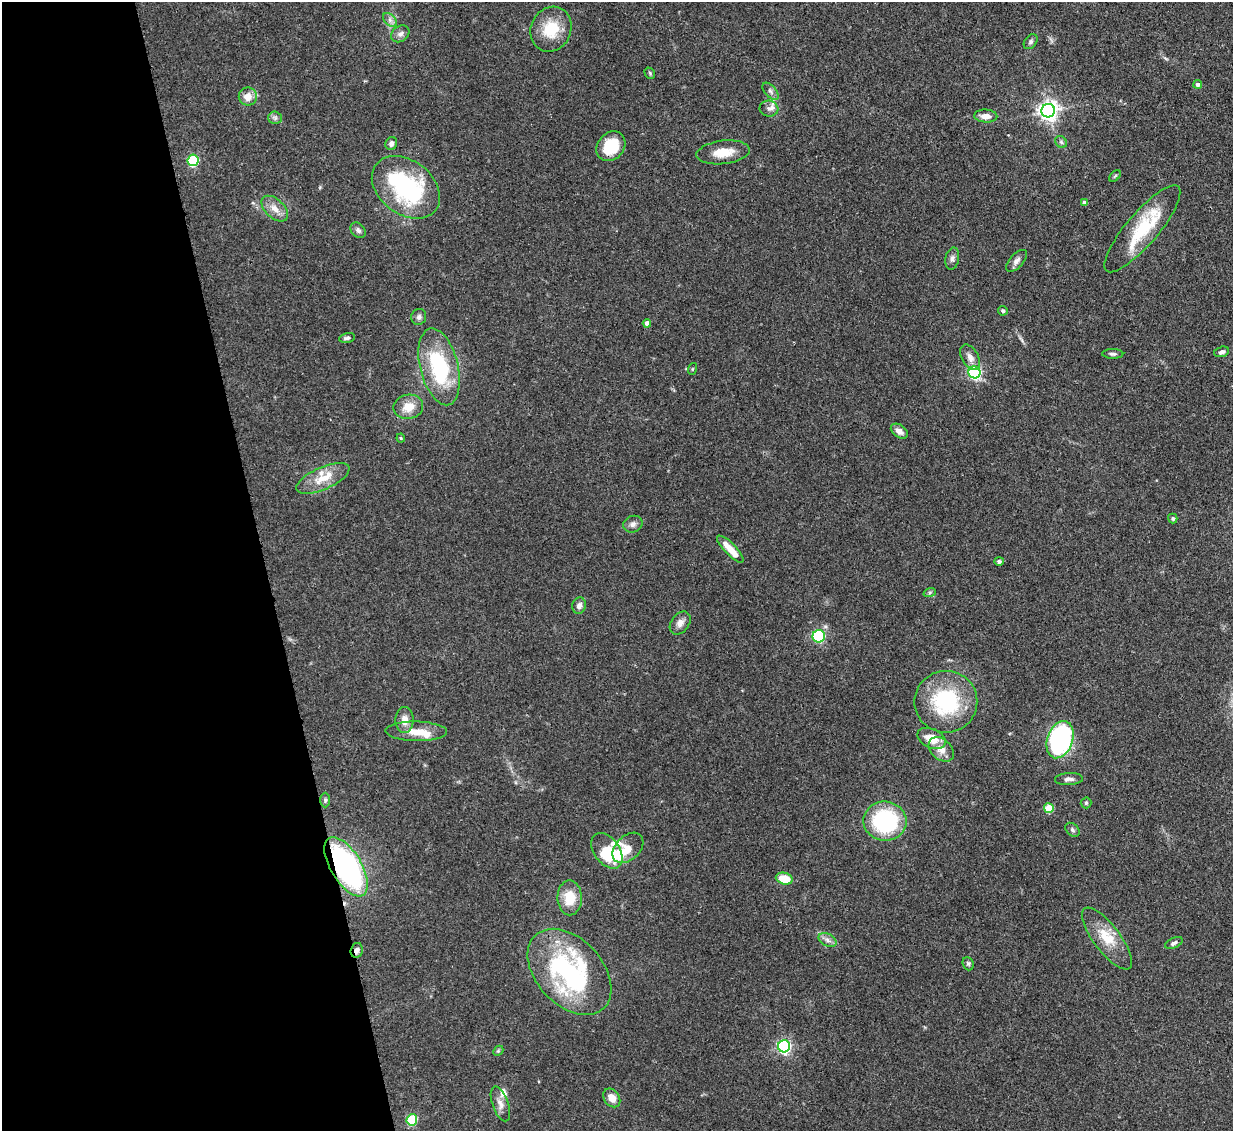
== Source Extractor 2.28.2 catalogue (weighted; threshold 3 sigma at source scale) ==
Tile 5 of 4 x 4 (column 1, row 2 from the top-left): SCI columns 78-1308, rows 2476-3604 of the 5079 x 5065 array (HDU 1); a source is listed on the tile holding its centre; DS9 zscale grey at full resolution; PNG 1235 x 1133 px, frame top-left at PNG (2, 2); each listed source drawn as its Kron ellipse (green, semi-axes under 4 px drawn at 4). Shown black and unused: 21% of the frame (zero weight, under 3 of 4 exposures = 9% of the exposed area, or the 3 px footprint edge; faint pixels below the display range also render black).
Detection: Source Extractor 2.28.2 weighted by HDU 2 'WHT'; one run over the whole footprint, this tile lists its part. Background 0.125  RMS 0.0049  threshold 0.0222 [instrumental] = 3 sigma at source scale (4.5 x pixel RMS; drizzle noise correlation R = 1.50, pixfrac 1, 0.05/0.05 arcsec/px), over >= 5 px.
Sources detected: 85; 1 inside a brighter object's white glare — neither listed nor drawn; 9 inside a brighter listed object's ellipse — not listed separately; the other 75 listed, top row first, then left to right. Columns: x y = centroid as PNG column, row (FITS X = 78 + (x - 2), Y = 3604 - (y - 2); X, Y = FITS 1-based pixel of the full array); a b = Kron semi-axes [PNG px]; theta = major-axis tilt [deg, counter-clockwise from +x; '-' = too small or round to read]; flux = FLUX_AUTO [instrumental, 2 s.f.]
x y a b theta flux
390 20 8 5 -46 1.6
551 29 23 20 64 15
400 34 10 7 36 2.1
1031 42 8 6 51 1.3
650 73 6 5 - 0.67
1198 84 4 4 - 1.6
771 91 10 5 -49 1.8
248 96 9 9 - 5
769 108 9 8 - 2.4
1048 111 7 6 - 260
986 116 11 6 -4 3.6
275 118 6 6 - 1.2
1061 142 6 5 - 0.89
391 144 6 5 - 1.6
611 146 16 13 49 16
723 152 27 11 6 8.9
193 160 6 5 - 45
1115 176 7 4 45 0.68
406 187 38 27 -38 58
1085 203 4 4 - 2.7
275 209 16 9 -44 4.8
1142 229 55 16 50 27
358 230 9 6 -48 1.5
952 259 11 6 78 1.8
1016 261 13 6 48 2.1
1003 311 5 4 - 1
419 317 8 7 - 1.7
647 323 4 4 - 2.7
347 338 8 5 12 1.2
1222 352 7 5 18 1.6
1113 354 10 5 -1 1.3
970 357 14 8 -60 3.3
439 367 39 19 -76 43
692 369 6 3 71 0.53
975 372 6 6 - 80
408 407 15 12 10 6.7
899 431 9 6 -36 2.8
401 438 4 4 - 0.51
323 478 28 11 24 9.4
1173 518 5 5 - 0.73
633 524 10 8 22 2
730 549 18 5 -46 6.5
999 561 5 4 - 1.2
930 592 6 4 19 0.69
579 606 8 7 - 2.2
680 623 13 9 52 2.9
819 636 6 6 - 50
946 702 31 31 - 41
405 720 13 9 -89 4.6
416 731 31 10 -1 8.3
932 738 15 9 -25 7.9
1060 740 19 12 70 95
941 749 14 10 -41 4.8
1069 779 14 6 3 2.2
325 800 7 5 90 0.96
1086 803 5 5 - 0.78
1049 808 5 5 - 16
885 821 21 19 -4 46
1072 830 8 5 -44 1.1
628 848 18 12 44 6.2
607 851 20 12 -54 19
346 867 33 15 -59 100
784 879 8 5 -16 10
570 898 17 12 -89 10
1107 938 37 13 -53 13
827 940 9 6 -28 1.9
1174 943 9 5 24 1.4
357 950 7 6 - 1.9
968 964 7 5 -70 0.87
569 972 50 33 -47 80
784 1046 6 6 - 98
498 1051 6 4 44 0.67
612 1098 10 7 -55 4.7
500 1104 18 8 -70 3.8
412 1120 5 5 - 33
Overlapping masked pixels (flux is a lower limit): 2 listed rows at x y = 346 867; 357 950